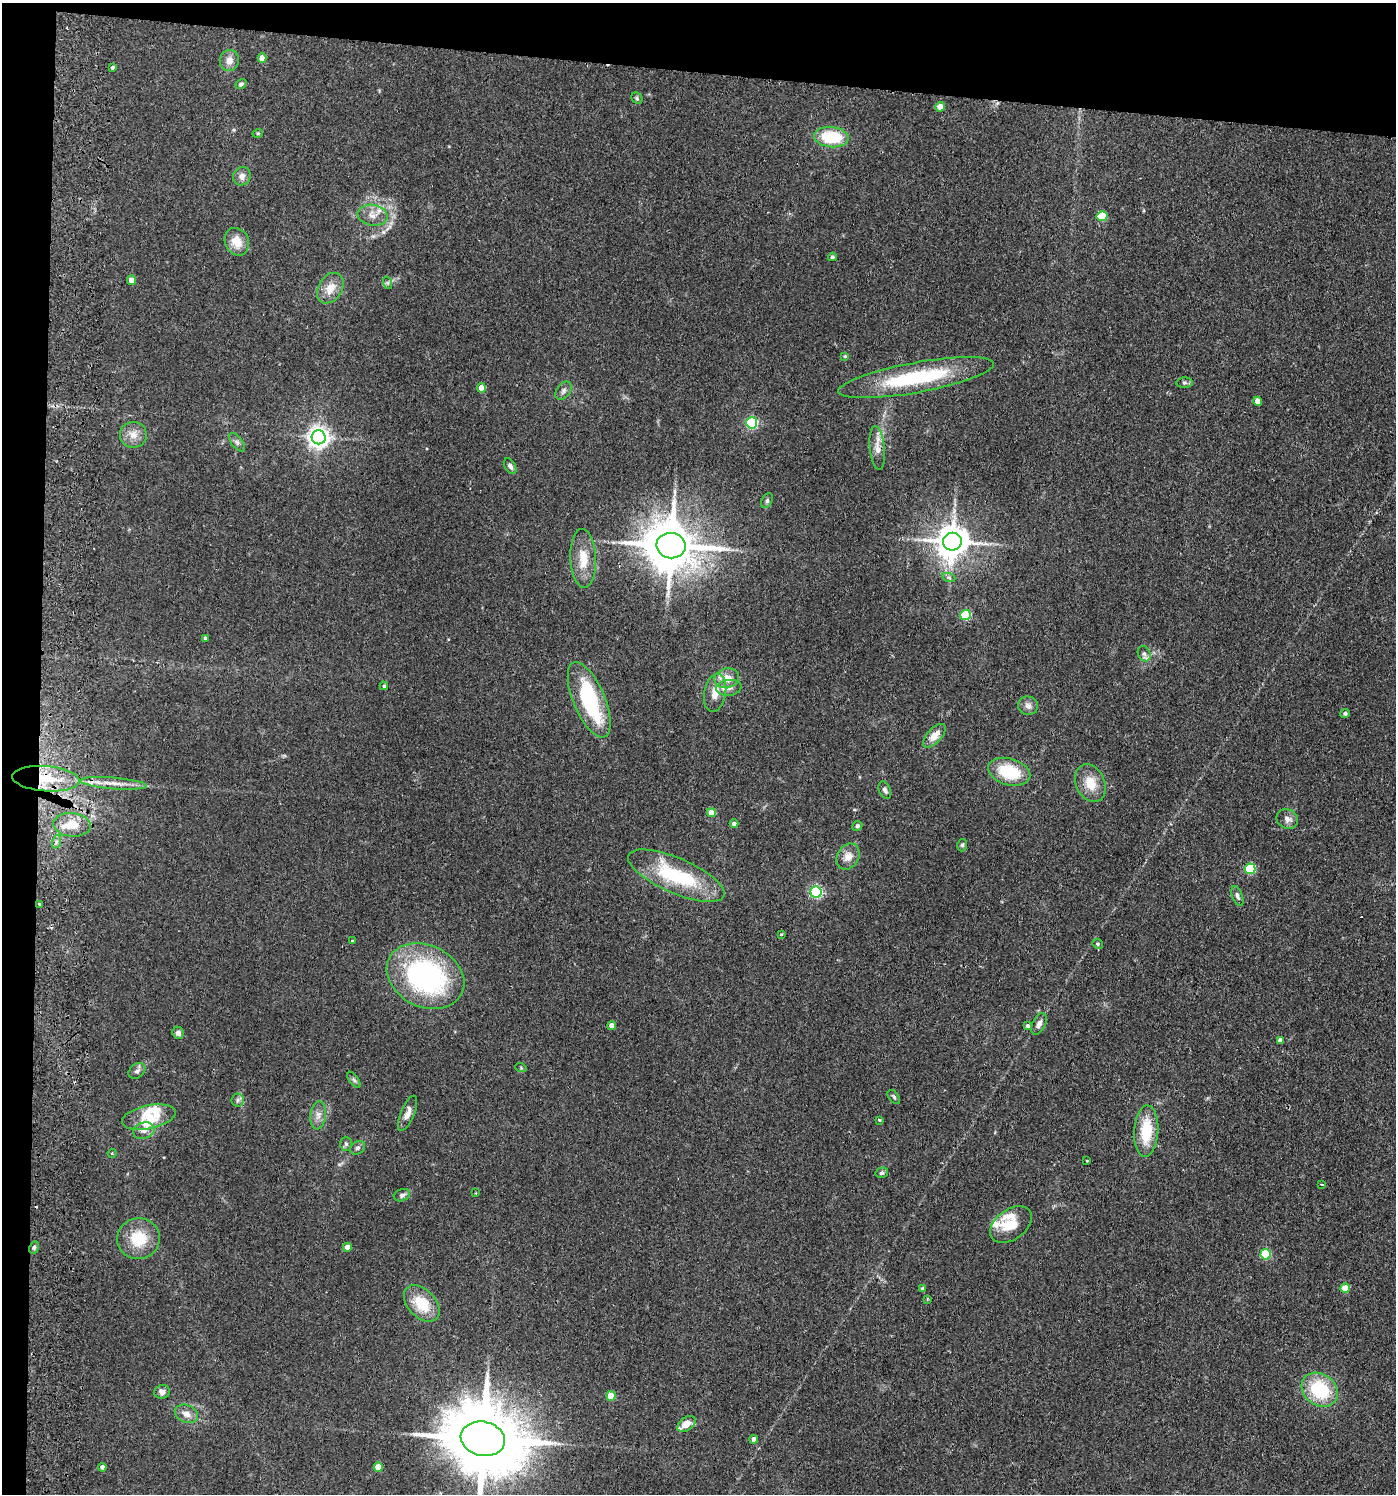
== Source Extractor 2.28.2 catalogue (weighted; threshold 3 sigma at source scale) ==
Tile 1 of 3 x 3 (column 1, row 1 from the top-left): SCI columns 268-1661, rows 2991-4482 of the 4609 x 4488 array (HDU 1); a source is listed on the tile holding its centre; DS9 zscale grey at full resolution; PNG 1398 x 1496 px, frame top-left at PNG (2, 3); each listed source drawn as its Kron ellipse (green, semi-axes under 4 px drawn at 4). Shown black and unused: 7% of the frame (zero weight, under 2 of 3 exposures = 3% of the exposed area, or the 3 px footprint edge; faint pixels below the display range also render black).
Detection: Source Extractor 2.28.2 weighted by HDU 2 'WHT'; one run over the whole footprint, this tile lists its part. Background 0.0953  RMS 0.0087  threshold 0.0389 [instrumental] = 3 sigma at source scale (4.5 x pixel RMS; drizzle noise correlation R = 1.50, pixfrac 1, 0.05/0.05 arcsec/px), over >= 5 px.
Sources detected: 117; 1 inside a brighter object's white glare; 1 cosmic-ray / hot-pixel residue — neither listed nor drawn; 7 inside a brighter listed object's ellipse — not listed separately; the other 108 listed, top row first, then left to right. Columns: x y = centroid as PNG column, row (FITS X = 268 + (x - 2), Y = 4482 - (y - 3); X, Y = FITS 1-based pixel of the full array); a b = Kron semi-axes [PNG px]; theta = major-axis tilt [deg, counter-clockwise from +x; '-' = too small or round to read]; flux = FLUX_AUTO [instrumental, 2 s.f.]
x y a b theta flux
262 58 4 4 - 8.3
229 60 10 9 - 6.5
112 67 3 3 - 1.6
241 84 6 4 35 1.9
637 98 6 5 - 1.5
940 107 5 5 - 8.9
258 133 5 3 - 0.82
831 137 17 10 -5 40
242 176 9 8 - 4.6
373 215 15 10 -10 7.7
1102 216 5 5 - 29
237 242 14 12 -64 13
832 257 4 4 - 1.7
131 280 5 4 - 8
388 283 6 4 -72 1.4
330 288 16 11 57 12
845 356 4 4 - 1
916 378 79 15 10 80
1184 383 8 5 4 1.7
481 388 4 4 - 9.7
563 391 10 6 52 3.1
1258 401 4 4 - 6.9
752 423 5 5 - 100
133 435 13 13 - 8.5
319 437 7 7 - 560
237 442 11 5 -53 2.6
877 448 22 7 -84 7.7
510 466 8 5 -59 2.6
767 501 8 5 64 1.7
952 542 9 9 - 1700
671 546 15 12 -10 4400
583 558 29 13 -87 19
949 578 7 4 -19 1.5
965 615 5 5 - 51
205 638 3 3 - 1.6
1144 654 8 6 -67 2.8
727 678 12 9 12 11
384 686 4 3 - 1.2
729 688 12 8 8 5.2
715 693 19 11 79 12
589 700 40 15 -67 80
1028 706 10 9 - 4.3
1345 713 5 4 - 1.4
934 736 15 7 47 9.4
1009 772 21 13 -16 37
46 779 34 12 -4 37
114 783 33 5 -5 11
1090 783 20 14 -65 16
885 790 9 5 -67 2.6
711 813 4 4 - 11
1287 819 11 9 -31 4.8
734 824 4 4 - 3.1
72 825 19 12 -4 20
857 826 5 4 - 1.6
56 842 7 4 72 2
962 845 6 5 - 1.7
848 857 14 10 58 7.7
1250 869 5 5 - 54
676 876 52 17 -23 72
816 892 5 5 - 110
1237 896 11 5 -69 2.6
39 904 3 3 - 1.8
781 934 4 4 - 0.83
352 941 4 2 - 0.64
1098 944 5 4 - 1.5
425 976 40 31 -26 160
1039 1024 11 6 64 4.1
612 1026 4 4 - 5.8
1028 1026 4 3 - 2
178 1033 6 5 - 3
1280 1040 4 4 - 3.3
521 1068 5 3 - 0.94
137 1071 9 7 37 3
354 1080 9 4 -54 2
894 1097 8 5 -52 1.7
238 1100 6 6 - 2.3
408 1113 19 7 67 6.2
318 1115 14 7 83 5.8
149 1117 27 11 12 19
879 1120 4 4 - 0.79
144 1131 11 8 18 4.5
1146 1131 26 12 87 31
346 1144 7 6 - 1.8
357 1148 8 6 31 2.2
112 1153 4 4 - 0.82
1087 1161 3 3 - 1
882 1173 6 5 - 2.2
1322 1184 3 2 - 1.1
476 1193 3 2 - 0.56
402 1195 8 6 19 2.7
1011 1225 23 15 36 16
138 1239 21 20 - 28
347 1247 4 4 - 5.8
34 1248 6 4 64 1.6
1266 1254 5 5 - 50
1345 1288 5 4 - 16
923 1289 4 4 - 1.7
927 1299 4 3 - 1.2
422 1303 21 14 -46 26
1320 1390 19 15 -38 49
162 1392 8 6 12 3.3
611 1396 5 4 - 18
186 1414 12 8 -22 6
686 1424 10 6 38 10
483 1439 22 17 -13 11000
754 1439 4 4 - 3.7
102 1467 4 4 - 3.3
378 1467 4 4 - 15
Overlapping masked pixels (flux is a lower limit): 2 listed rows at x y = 671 546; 46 779
Isophote crosses this tile's border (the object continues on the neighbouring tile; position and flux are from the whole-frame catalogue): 1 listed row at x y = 483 1439